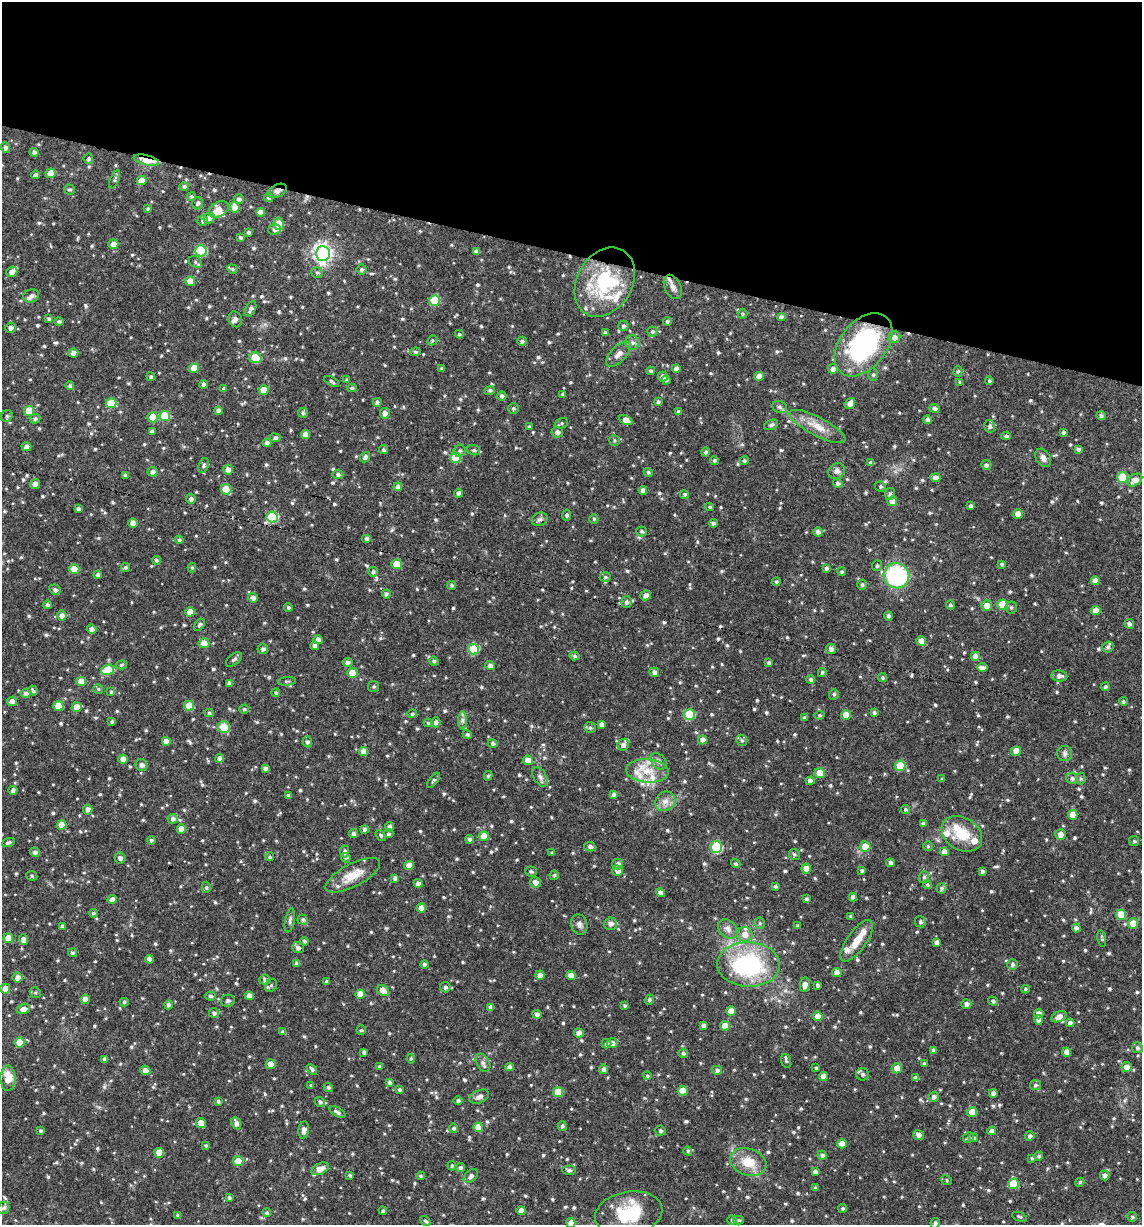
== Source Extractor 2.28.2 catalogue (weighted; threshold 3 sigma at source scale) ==
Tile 2 of 4 x 4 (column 2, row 1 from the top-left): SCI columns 1285-2424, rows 3677-4899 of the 4968 x 4905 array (HDU 1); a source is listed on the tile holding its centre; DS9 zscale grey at full resolution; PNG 1144 x 1227 px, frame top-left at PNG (2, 2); each listed source drawn as its Kron ellipse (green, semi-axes under 4 px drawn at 4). Shown black and unused: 21% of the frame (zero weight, under 3 of 4 exposures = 3% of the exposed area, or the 3 px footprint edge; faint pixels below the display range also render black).
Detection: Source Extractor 2.28.2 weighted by HDU 2 'WHT'; one run over the whole footprint, this tile lists its part. Background 0.0628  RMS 0.0083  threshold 0.0371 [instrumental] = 3 sigma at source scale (4.5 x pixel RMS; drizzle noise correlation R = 1.50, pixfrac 1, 0.05/0.05 arcsec/px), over >= 5 px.
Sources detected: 878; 1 cosmic-ray / hot-pixel residue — neither listed nor drawn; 24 inside a brighter listed object's ellipse — not listed separately; of the other 853, all 500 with FLUX_AUTO >= 1.19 (the completeness limit of this list) listed and drawn (353 fainter detections not listed), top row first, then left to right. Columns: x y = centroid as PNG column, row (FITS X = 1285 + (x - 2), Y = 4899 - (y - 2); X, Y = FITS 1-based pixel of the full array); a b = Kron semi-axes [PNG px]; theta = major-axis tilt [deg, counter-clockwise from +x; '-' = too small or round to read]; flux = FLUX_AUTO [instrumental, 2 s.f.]
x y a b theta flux
5 147 5 4 - 2.5
34 152 4 4 - 2.5
88 159 5 5 - 1.9
146 160 13 5 -14 14
51 173 5 5 - 8.8
35 175 4 4 - 2.7
115 179 10 4 67 1.6
142 181 5 4 - 8.4
184 186 5 4 - 2
70 190 5 5 - 1.5
277 191 10 6 26 2.9
192 196 4 4 - 1.4
269 197 4 4 - 2.6
239 199 5 5 - 2.3
197 203 6 5 - 2.2
235 207 5 5 - 8.8
148 209 4 4 - 1.3
219 209 11 7 27 9.5
260 212 4 4 - 4.3
209 218 5 5 - 3.7
203 220 5 5 - 1.6
279 224 6 5 - 15
274 229 6 5 - 2.8
249 232 4 4 - 1.7
240 237 4 3 - 1.2
113 244 5 5 - 5.7
201 251 5 5 - 44
476 251 4 4 - 3.4
323 253 7 7 - 380
195 262 7 5 -37 1.7
232 269 5 4 - 1.2
361 269 5 5 - 1.8
12 272 6 5 - 4
317 273 6 5 - 1.4
190 281 5 5 - 8.3
605 282 37 27 60 63
673 287 13 8 -64 4.5
31 296 8 6 21 3.2
435 301 5 5 - 27
251 309 8 5 64 2.6
742 314 5 5 - 1.2
781 317 4 4 - 3.6
49 319 4 3 - 1.7
235 319 8 6 -68 2.3
667 321 4 4 - 1.6
59 322 4 4 - 1.8
623 326 5 5 - 1.8
10 328 5 5 - 2.7
652 331 5 5 - 1.4
605 333 4 3 - 2
459 334 4 3 - 1.2
894 337 6 5 - 4.6
432 340 5 4 - 1.3
522 341 5 4 - 1.8
633 343 7 7 - 2.8
863 345 36 23 52 120
415 352 5 4 - 1.3
73 353 5 4 - 4
618 354 16 7 46 4.9
255 358 6 5 - 22
194 368 5 4 - 11
442 368 4 3 - 1.3
676 368 4 4 - 3.3
833 369 5 4 - 3.9
651 371 4 3 - 1.7
958 371 5 4 - 1.3
873 375 6 5 - 1.4
759 376 4 4 - 6.1
151 377 4 4 - 1.4
663 377 5 5 - 3.9
347 380 4 4 - 1.2
666 380 4 4 - 1.3
332 381 8 4 -29 1.6
989 381 4 4 - 1.5
960 382 4 3 - 1.3
204 384 4 4 - 2.7
70 386 4 4 - 2
352 388 4 4 - 1.3
224 389 4 3 - 1.9
264 390 5 4 - 10
490 390 5 4 - 1.7
563 394 4 3 - 1.3
502 396 4 4 - 1.9
377 402 4 4 - 2.1
658 402 4 4 - 1.8
111 403 5 5 - 23
850 403 6 4 51 4.4
780 407 8 6 -22 1.9
514 408 5 5 - 1.3
935 408 5 4 - 2.8
29 411 5 5 - 16
218 411 4 4 - 3
678 411 4 4 - 1.5
303 413 5 5 - 1.3
385 413 5 5 - 3.9
7 416 6 5 - 1.6
165 416 5 5 - 24
1101 416 5 4 - 1.8
153 417 5 5 - 14
35 419 5 5 - 1.8
626 420 7 4 -28 4.9
928 420 4 4 - 3.3
562 423 6 5 - 1.4
771 425 7 5 22 1.8
990 426 6 5 - 2.2
529 427 4 4 - 1.4
817 427 31 9 -28 12
152 431 4 4 - 2.7
557 432 6 5 - 2.8
1064 432 4 4 - 1.8
305 434 4 4 - 6.7
1006 436 4 3 - 1.8
275 438 5 4 - 2
614 440 5 5 - 1.3
267 443 4 4 - 3.1
26 447 5 4 - 3.9
1078 449 4 3 - 2
383 450 4 4 - 1.8
474 450 6 5 - 1.3
460 451 6 6 - 1.8
706 452 4 4 - 1.6
365 457 5 4 - 2.5
455 458 5 5 - 22
1043 458 10 7 -58 3.6
714 460 4 4 - 1.5
744 461 4 4 - 1.5
871 463 4 4 - 2.5
203 465 7 5 70 1.8
986 465 5 5 - 2.1
228 470 5 4 - 4.5
837 471 8 7 - 3.2
153 472 5 5 - 3.3
648 472 4 4 - 1.3
338 474 5 5 - 1.9
125 475 4 3 - 1.6
1122 477 5 5 - 29
935 478 5 4 - 3.4
1135 480 8 5 35 5.7
838 483 5 4 - 1.9
35 484 5 4 - 3.2
880 486 5 5 - 1.7
398 487 4 4 - 3.3
226 489 5 5 - 14
643 491 4 4 - 4.5
459 493 4 4 - 2.7
684 494 4 4 - 1.3
890 494 6 5 - 2
191 499 5 5 - 2.5
892 501 5 5 - 5.6
971 506 4 4 - 1.9
710 507 4 3 - 1.2
78 509 4 4 - 2.4
1018 514 5 4 - 6.3
567 515 5 4 - 1.6
272 517 5 5 - 49
540 519 8 6 26 2.2
594 519 4 4 - 1.2
133 523 5 4 - 3.8
713 523 4 4 - 1.7
642 531 5 5 - 1.4
818 532 5 4 - 3.1
367 538 5 4 - 2.6
179 540 4 4 - 1.5
156 560 4 4 - 1.9
397 564 5 5 - 13
1002 564 4 3 - 1.3
877 566 5 5 - 1.6
125 568 5 4 - 1.6
192 568 4 4 - 1.3
826 568 4 4 - 1.7
74 569 5 4 - 13
373 572 5 5 - 1.8
842 572 4 4 - 1.3
98 575 4 4 - 2.7
896 576 13 12 - 84
605 577 5 5 - 1.4
1095 581 4 4 - 5.6
776 582 4 4 - 1.6
451 585 4 4 - 1.6
862 585 5 5 - 1.7
55 590 6 5 - 2.2
386 594 4 4 - 1.8
646 595 6 4 36 3.7
253 598 5 4 - 3.1
627 602 5 5 - 2.3
47 605 4 4 - 1.9
950 605 4 4 - 1.4
987 605 5 5 - 6.3
1002 605 5 5 - 19
288 607 4 4 - 1.5
1011 608 6 6 - 1.6
1096 610 5 4 - 6.6
190 612 5 4 - 9.1
62 616 5 4 - 3.4
888 616 4 4 - 1.9
1129 624 5 4 - 2.6
199 625 7 4 55 1.7
92 629 5 4 - 2.9
318 640 5 4 - 3.9
921 641 5 4 - 8.6
204 643 5 5 - 6.3
315 646 4 4 - 3.4
1108 647 6 5 - 1.8
263 649 5 5 - 2
473 649 5 5 - 34
831 649 5 5 - 3.2
575 656 5 4 - 1.4
975 656 4 4 - 5.1
234 659 9 5 39 1.9
434 661 5 4 - 1.7
347 662 5 4 - 2.2
769 663 3 3 - 1.9
121 665 6 4 17 1.3
490 666 5 4 - 3
982 668 5 4 - 2.9
108 670 6 5 - 24
654 672 5 4 - 3.1
822 672 4 4 - 1.4
352 673 5 5 - 10
1059 676 8 5 -7 3.7
882 678 4 4 - 1.5
811 679 4 4 - 1.8
81 681 5 4 - 10
287 681 9 3 4 1.2
229 683 4 4 - 2.2
374 687 5 5 - 1.4
1105 687 4 3 - 1.4
98 689 5 5 - 1.2
33 690 5 3 - 1.3
111 692 4 4 - 1.4
276 693 4 3 - 1.5
26 694 4 4 - 3
834 694 5 5 - 1.5
12 701 5 4 - 4.4
1123 701 4 4 - 1.4
58 706 5 5 - 11
189 706 5 5 - 13
77 707 5 5 - 7.6
244 709 5 4 - 1.4
874 712 4 4 - 1.5
209 713 5 4 - 1.2
412 714 4 4 - 1.6
689 714 5 5 - 35
820 715 5 4 - 1.3
846 715 5 5 - 10
804 718 4 4 - 1.6
463 720 9 4 -90 2
112 721 3 3 - 1.5
436 722 5 4 - 2.8
428 723 4 4 - 1.3
602 724 4 4 - 2.6
224 727 6 5 - 20
590 728 5 5 - 1.5
467 734 5 4 - 1.3
703 740 4 4 - 4.1
742 740 6 5 - 1.5
166 741 4 4 - 6.8
307 742 5 5 - 2.1
493 744 5 4 - 1.9
623 745 6 5 - 3
364 751 4 4 - 5.4
1016 751 5 4 - 6.8
1065 754 7 7 - 2.4
220 758 4 4 - 3
123 759 4 4 - 5.8
528 760 5 5 - 6.7
659 761 10 6 -49 3.1
141 765 6 5 - 2.6
900 766 5 5 - 23
265 768 4 4 - 2.7
647 771 21 11 -4 16
820 773 5 5 - 12
488 776 5 4 - 1.2
540 777 11 6 -58 3.3
1072 778 6 5 - 2.2
1081 778 6 4 -87 1.3
942 779 4 3 - 1.2
433 780 9 4 53 1.6
810 781 4 4 - 3.8
13 790 4 4 - 3
613 794 4 4 - 2.3
288 795 4 4 - 1.5
665 801 10 9 - 5.4
905 809 4 4 - 1.2
88 810 5 4 - 3.1
1073 815 5 4 - 8.4
173 819 5 5 - 2.6
923 823 4 4 - 2.1
62 825 5 4 - 8.7
390 827 4 4 - 2.9
181 829 4 4 - 7.8
365 829 4 4 - 2.6
353 834 4 4 - 2.2
389 834 5 4 - 1.5
962 834 22 16 -32 22
1060 834 5 5 - 5.9
381 835 6 4 -54 1.3
484 836 5 5 - 11
470 839 4 4 - 2.2
151 840 4 4 - 1.5
1134 841 5 5 - 1.2
8 842 6 3 23 1.6
865 846 5 5 - 9.7
928 846 5 4 - 1.4
590 847 6 4 -12 2.4
716 847 6 5 - 54
345 851 6 4 87 2.2
35 852 5 4 - 2.5
944 852 4 4 - 6.5
552 853 3 3 - 1.5
794 854 6 5 - 1.5
270 857 4 4 - 1.5
120 858 5 5 - 2.9
346 858 5 4 - 1.4
890 863 4 4 - 2.9
618 864 5 5 - 3.5
736 864 5 4 - 1.3
409 865 5 4 - 7.1
806 868 5 5 - 6.3
862 870 4 3 - 1.7
531 871 6 5 - 1.7
618 871 5 5 - 4.2
982 871 4 3 - 1.8
353 875 30 11 28 15
554 875 4 4 - 1.5
32 876 5 4 - 1.3
924 877 6 5 - 1.6
395 878 4 4 - 2.6
535 882 5 5 - 3.8
418 883 4 4 - 3.4
927 885 4 4 - 1.4
775 886 3 3 - 1.6
206 887 6 4 88 1.3
941 888 5 5 - 1.9
660 893 4 4 - 4.2
853 897 4 4 - 3.3
112 899 5 4 - 3.8
806 899 4 3 - 1.6
421 908 4 4 - 4.9
93 913 4 4 - 1.3
1121 915 5 5 - 18
851 916 4 3 - 1.9
290 920 12 4 79 2.2
303 920 5 5 - 2
920 922 5 5 - 1.9
760 923 5 5 - 1.5
1133 923 5 5 - 9.4
579 924 10 8 -73 3.2
611 924 6 6 - 3.4
62 926 4 3 - 2.3
798 926 3 3 - 1.4
1076 928 4 4 - 2.8
728 929 11 8 -45 4.6
745 934 7 7 - 6.4
8 938 5 5 - 9
1102 938 8 4 -79 1.4
23 940 5 4 - 4.4
304 941 4 4 - 1.8
857 941 24 9 55 10
937 942 4 4 - 2.9
298 948 6 5 - 3
72 953 4 4 - 1.4
149 959 4 4 - 4.7
297 964 4 4 - 3
424 964 4 4 - 2
749 964 31 22 -2 96
1012 964 5 5 - 1.9
837 973 4 4 - 4.7
540 975 4 4 - 3.9
571 976 5 4 - 7.7
18 978 5 5 - 5
265 980 5 5 - 2.1
326 981 3 3 - 1.7
271 985 7 5 47 1.6
805 985 7 5 81 4.5
818 985 4 3 - 1.9
445 987 5 5 - 2.1
5 989 5 5 - 5.1
1025 989 4 3 - 1.3
383 990 6 5 - 7.6
35 993 6 5 - 1.3
360 994 4 4 - 8.9
210 996 5 4 - 1.6
249 996 4 4 - 4.7
85 999 4 4 - 6.2
649 1000 5 4 - 1.6
228 1001 7 6 - 1.6
993 1001 5 4 - 1.9
124 1002 4 4 - 1.3
966 1004 5 4 - 3.2
168 1005 4 4 - 2
625 1006 3 3 - 1.6
491 1007 4 4 - 3.5
23 1009 7 5 17 4.4
731 1011 4 4 - 9
214 1013 5 5 - 2.2
537 1014 4 4 - 2.6
1039 1014 5 4 - 4.1
818 1016 5 4 - 6.6
1059 1017 8 5 27 5.1
1039 1020 4 4 - 4.1
1070 1023 4 4 - 3.3
704 1025 4 4 - 2.5
725 1026 5 4 - 9.9
361 1030 5 4 - 1.2
283 1032 4 4 - 1.3
579 1033 5 4 - 4.3
20 1042 5 5 - 12
612 1043 5 5 - 5.9
606 1044 5 5 - 2.1
1137 1048 5 5 - 2.1
933 1050 4 4 - 2.1
364 1052 4 3 - 1.7
1067 1052 4 4 - 6.1
683 1053 5 4 - 1.7
105 1059 4 4 - 2.4
411 1059 4 4 - 1.2
786 1061 7 4 -73 1.4
483 1063 10 6 -60 2.9
271 1064 5 5 - 6.4
924 1064 4 4 - 1.5
380 1066 4 4 - 1.7
510 1067 4 4 - 3.2
1127 1067 5 5 - 7.2
816 1068 4 4 - 1.2
897 1068 5 5 - 7.9
312 1069 6 4 -46 1.8
604 1069 4 4 - 2.6
145 1070 5 4 - 5
717 1070 5 4 - 2.4
862 1074 6 6 - 2.2
647 1076 4 4 - 1.4
823 1076 4 4 - 6.2
8 1078 12 7 -90 12
916 1078 4 4 - 3.3
389 1082 4 3 - 1.8
311 1085 4 3 - 1.4
1035 1085 5 5 - 1.7
328 1087 5 4 - 1.6
399 1089 4 4 - 1.5
683 1091 5 5 - 13
558 1092 5 5 - 17
993 1093 4 4 - 2.9
479 1097 10 6 26 3.7
934 1097 5 5 - 2.6
218 1101 3 3 - 1.6
458 1101 5 4 - 1.9
320 1102 5 4 - 1.9
337 1112 9 4 -29 2.3
972 1112 5 5 - 14
201 1123 5 5 - 6.3
236 1123 6 4 -65 4
562 1126 4 4 - 1.6
478 1127 5 4 - 11
453 1128 5 4 - 1.6
304 1130 8 5 83 4
40 1131 3 3 - 1.2
660 1131 5 5 - 1.6
992 1131 4 4 - 4.1
918 1135 5 5 - 3
1030 1136 5 4 - 2.1
968 1138 5 5 - 1.6
973 1138 4 4 - 1.6
842 1144 4 4 - 6.8
206 1146 4 3 - 1.3
688 1151 5 4 - 1.3
159 1153 5 5 - 12
822 1155 4 4 - 2.4
1039 1156 4 4 - 1.7
1032 1158 3 3 - 1.3
238 1161 5 5 - 12
748 1162 18 13 -19 17
452 1166 4 4 - 1.4
461 1167 4 4 - 2.3
320 1169 9 5 26 7.1
569 1170 7 4 -2 1.7
815 1172 4 4 - 2.8
350 1175 4 3 - 1.3
1105 1175 5 4 - 3.1
420 1176 4 3 - 1.2
471 1176 8 5 42 2.8
947 1180 6 4 -25 1.3
1080 1182 5 4 - 1.2
1013 1184 5 5 - 19
815 1188 4 4 - 1.3
229 1198 3 3 - 1.6
4 1208 6 5 - 2.2
843 1208 4 4 - 1.4
383 1211 4 4 - 1.7
521 1211 4 4 - 5.5
267 1213 4 4 - 1.4
629 1214 34 22 10 39
178 1215 4 3 - 1.9
1020 1217 8 3 -21 1.2
1132 1217 5 5 - 1.4
732 1220 4 4 - 1.3
739 1220 5 4 - 1.4
425 1221 6 3 -45 1.5
571 1223 5 4 - 5
935 1223 5 4 - 1.7
Overlapping masked pixels (flux is a lower limit): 3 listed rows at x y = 146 160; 277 191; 605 282
Isophote crosses this tile's border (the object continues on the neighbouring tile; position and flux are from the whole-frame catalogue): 3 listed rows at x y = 1135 480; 571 1223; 935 1223